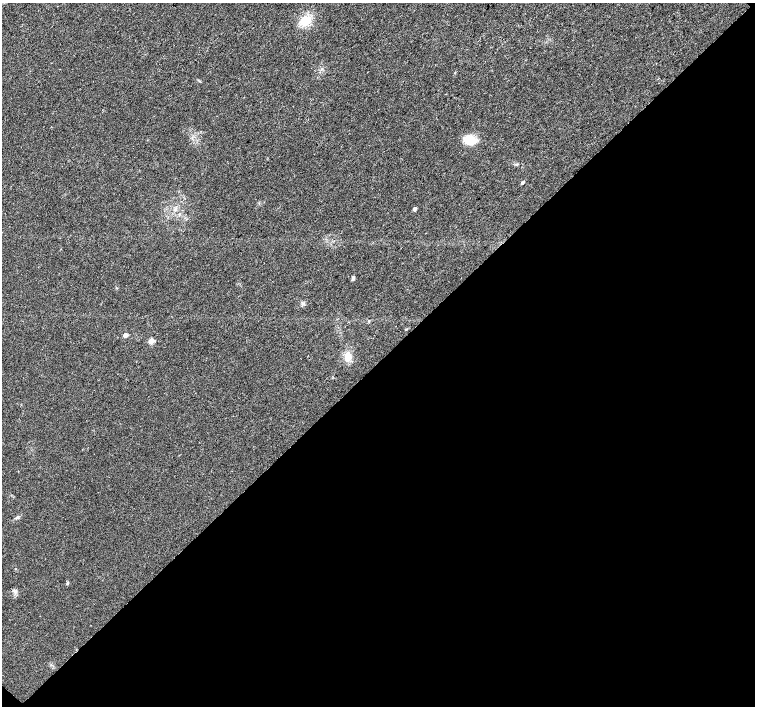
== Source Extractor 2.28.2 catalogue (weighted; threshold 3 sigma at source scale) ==
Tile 15 of 4 x 4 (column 3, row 4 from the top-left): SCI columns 3020-4524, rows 230-1637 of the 6032 x 6027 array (HDU 1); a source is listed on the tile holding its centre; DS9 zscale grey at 2 x 2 block average (1 PNG px = mean of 2 x 2 image px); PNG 757 x 708 px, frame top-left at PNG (2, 3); no overlay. Shown black and unused: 49% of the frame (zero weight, under 3 of 4 exposures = <1% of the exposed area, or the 3 px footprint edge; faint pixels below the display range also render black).
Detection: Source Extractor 2.28.2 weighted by HDU 2 'WHT'; one run over the whole footprint, this tile lists its part. Background 0.0212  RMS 0.0037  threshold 0.0165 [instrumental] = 3 sigma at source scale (4.5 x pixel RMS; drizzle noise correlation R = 1.50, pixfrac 1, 0.0396/0.0396 arcsec/px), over >= 5 px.
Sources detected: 14; all 14 listed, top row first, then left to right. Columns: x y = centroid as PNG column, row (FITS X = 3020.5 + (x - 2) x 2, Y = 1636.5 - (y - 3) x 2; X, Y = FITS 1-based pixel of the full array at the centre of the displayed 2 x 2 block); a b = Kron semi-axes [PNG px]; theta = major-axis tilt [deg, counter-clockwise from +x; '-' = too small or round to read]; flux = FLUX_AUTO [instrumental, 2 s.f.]
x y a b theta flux
305 21 10 8 19 16
470 140 9 7 -12 22
522 183 3 2 - 1.6
175 209 4 3 - 1.3
414 209 4 3 - 2.2
353 278 4 4 - 1.5
303 303 4 3 - 1.2
406 329 4 2 - 0.59
125 335 3 3 - 8.2
151 341 3 3 - 15
348 357 9 6 -86 11
17 518 6 2 26 1.2
67 583 4 3 - 1.1
15 591 6 4 59 2.1
Diffuse or blended objects may show on this block-average render without a row.